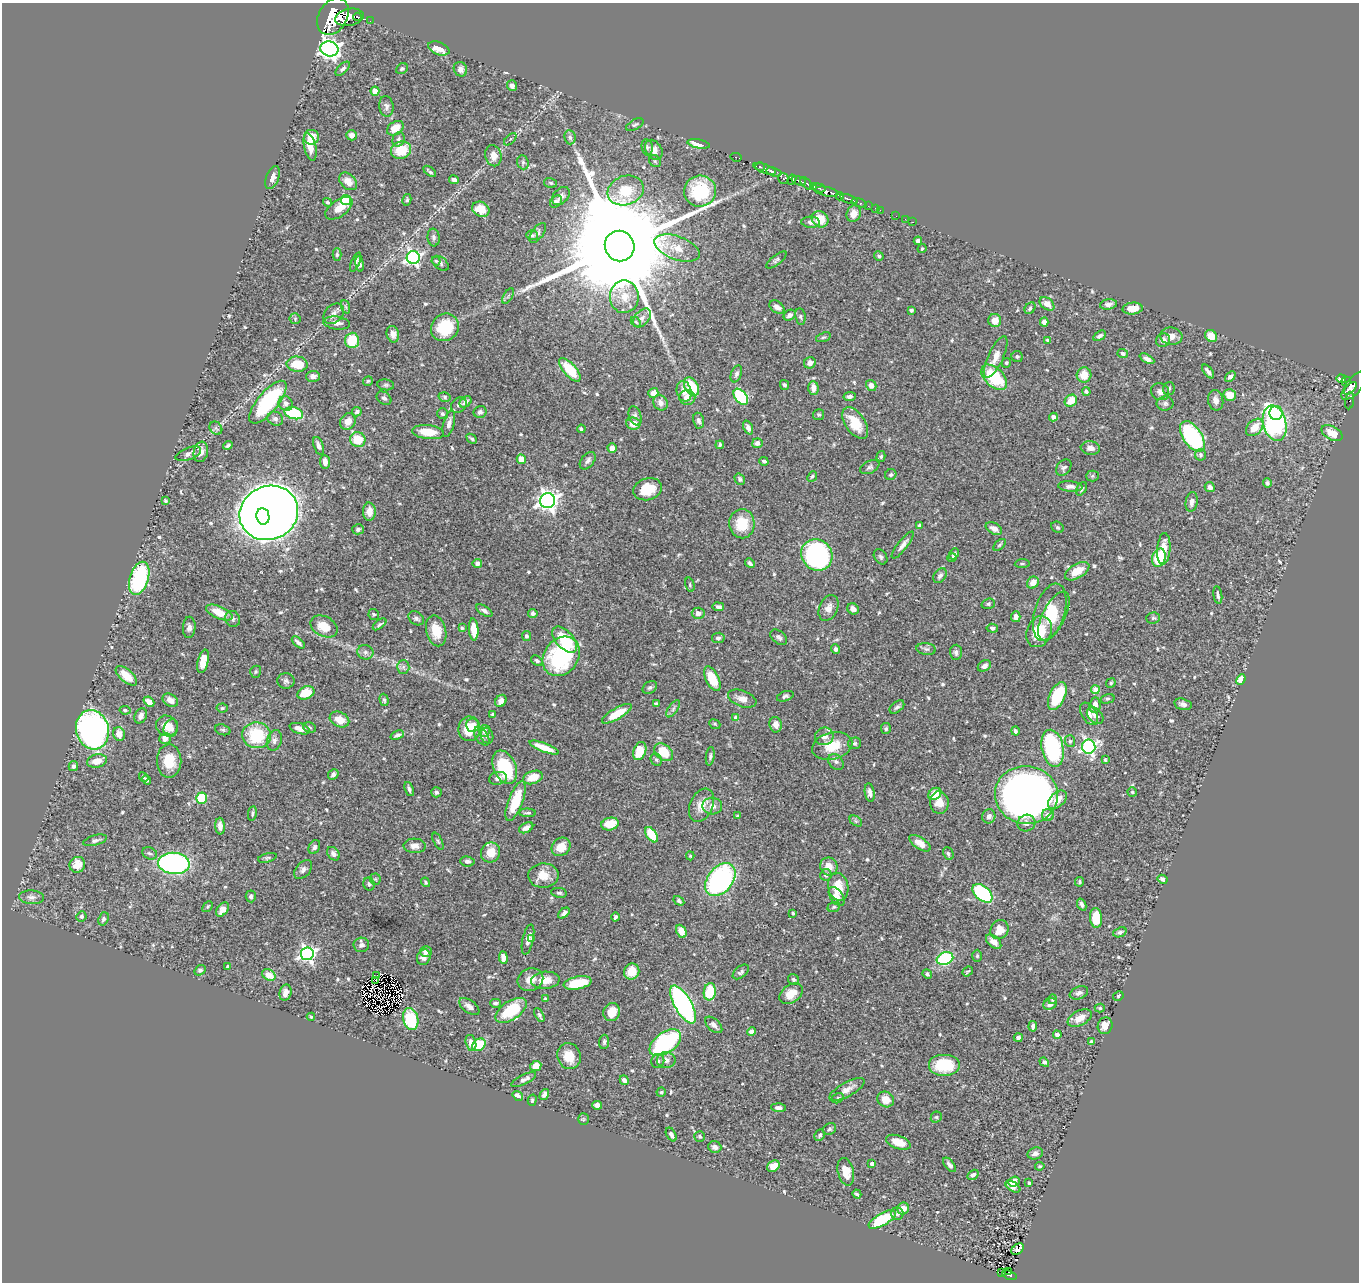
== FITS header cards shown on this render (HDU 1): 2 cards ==
NAXIS1  =                 1357
NAXIS2  =                 1280

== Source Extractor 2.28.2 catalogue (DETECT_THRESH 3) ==
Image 1357 x 1280 px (HDU 1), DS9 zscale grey, 1 PNG px = 1 image px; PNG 1361 x 1284 px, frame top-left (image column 1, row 1280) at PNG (2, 3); each listed source drawn as its Kron ellipse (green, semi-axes under 4 px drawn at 4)
Background 0.504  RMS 0.021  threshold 0.0617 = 3 sigma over >= 5 px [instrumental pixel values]
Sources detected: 608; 3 with non-positive FLUX_AUTO (blend fragments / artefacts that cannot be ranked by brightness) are neither listed nor drawn; of the other 605, the 500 brightest by FLUX_AUTO listed and drawn (105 fainter detections omitted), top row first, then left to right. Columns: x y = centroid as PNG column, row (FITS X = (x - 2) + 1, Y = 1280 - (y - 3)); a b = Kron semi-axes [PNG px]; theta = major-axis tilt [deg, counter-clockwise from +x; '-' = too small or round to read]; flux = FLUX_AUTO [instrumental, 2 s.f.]
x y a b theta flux
333 17 19 14 59 5700
349 17 14 8 11 1500
358 17 4 2 - 150
370 21 2 2 - 3.1
329 49 9 7 -12 900
439 49 11 6 -20 17
343 69 9 4 45 3.7
402 69 6 5 - 2.4
460 69 7 6 - 6.6
512 86 5 5 - 5.3
375 91 4 4 - 27
386 106 10 7 -83 5.3
635 125 9 5 29 2.8
395 128 9 6 34 15
352 135 5 5 - 8.1
311 137 7 7 - 19
570 137 7 5 -83 3.6
399 139 7 6 - 3.8
510 139 7 3 45 1.9
699 144 11 4 -10 22
310 147 14 6 -76 17
647 147 8 5 -80 2.9
401 150 10 8 16 35
654 150 11 8 -56 9.6
493 156 11 8 -77 11
736 157 5 3 - 19
655 161 6 5 - 2.2
523 162 7 5 -70 3.1
760 167 5 3 - 190
765 169 12 4 -20 520
430 171 7 2 -39 2.3
774 172 8 4 -17 440
273 178 12 6 70 7.1
783 178 5 5 - 140
454 180 5 4 - 4.5
792 180 5 3 - 110
348 181 10 7 -44 13
799 181 7 3 -18 140
551 183 6 5 - 2.4
806 183 7 4 -46 140
814 186 4 3 - 86
819 188 6 3 -13 72
626 190 18 14 19 39
700 191 16 15 - 81
827 192 12 4 -11 990
561 196 10 7 47 6.3
840 196 4 3 - 200
849 199 9 3 -20 380
346 200 5 5 - 99
407 200 6 4 79 2.3
327 202 5 4 - 2.3
556 202 7 5 46 4
859 203 8 3 -18 60
868 206 2 2 - 3.8
339 208 15 8 35 15
875 208 2 2 - 3.2
481 209 9 7 -31 23
880 210 2 2 - 2.6
854 214 8 7 - 10
896 216 2 2 - 3.8
820 219 9 7 -41 23
905 219 2 2 - 3.9
811 222 9 5 -3 6.1
913 222 2 2 - 5.1
538 233 11 5 53 4.4
532 235 6 5 - 2.5
434 237 9 6 -84 4.3
918 241 4 4 - 5.7
620 246 15 14 - 85000
677 248 24 12 -20 22
922 249 4 3 - 1.9
337 254 6 4 90 2.3
879 256 5 4 - 2.6
413 258 6 6 - 370
776 260 12 4 39 3.5
436 261 4 4 - 1.9
356 262 10 4 67 3.8
441 263 9 6 -39 3.5
359 264 8 4 -81 3.3
508 296 8 3 59 2.5
624 297 16 14 -90 24
1047 304 8 5 -38 9.4
1108 304 8 5 9 6.3
346 307 7 4 -70 2.4
777 307 8 5 -35 7.3
1030 308 6 5 - 3.2
1133 308 10 6 4 16
911 310 3 3 - 2.3
334 314 12 8 46 7.4
790 315 6 5 - 4.8
800 317 8 5 -81 3
642 318 11 7 49 6.4
295 319 5 5 - 1.9
995 321 7 6 - 13
636 322 6 3 -45 1.9
1044 322 4 4 - 7.7
337 323 13 6 -8 7.9
445 327 14 13 - 54
393 334 8 6 -77 8.7
1100 336 7 4 32 3.5
1171 336 11 8 -7 9
1211 336 6 5 - 19
823 337 8 4 18 2.3
352 340 8 7 - 38
1163 340 7 6 - 6.3
1048 341 4 3 - 6.7
1123 353 5 4 - 3.5
996 357 22 7 64 17
1017 357 6 5 - 2.3
1147 359 8 4 -28 5.4
810 363 6 5 - 8.4
1006 363 5 4 - 2.2
297 364 10 7 -4 33
570 370 14 6 -49 48
1208 371 8 4 -52 5.1
736 374 9 5 68 3.5
1084 375 8 7 - 21
313 376 7 5 1 5.3
994 377 15 9 -44 70
1230 377 6 4 40 5.5
1341 379 5 3 - 72
368 381 5 4 - 1.9
1346 381 5 3 - 35
386 385 8 5 -9 2.6
784 385 5 4 - 3
871 385 6 5 - 8.1
1354 385 18 7 50 460
691 386 10 6 -57 53
813 388 7 5 -88 11
1169 388 6 6 - 3
1350 388 8 3 45 220
684 391 10 7 -76 12
1086 391 4 3 - 2.1
1160 392 9 8 - 6.8
653 393 5 5 - 11
1230 395 6 5 - 20
850 396 6 4 9 4.2
445 397 6 5 - 2.5
687 397 8 7 - 9.8
741 397 9 5 -52 120
384 398 8 6 -36 4
1216 400 10 7 -79 8
1071 401 6 5 - 20
1350 401 8 4 80 24
268 402 26 10 50 110
466 402 7 4 40 5.3
286 403 7 7 - 6.3
660 403 8 7 - 8.1
1165 404 8 7 - 4.4
459 405 8 7 - 5.1
357 412 5 4 - 5.3
480 412 6 6 - 4.1
294 413 9 6 -15 80
1276 413 7 6 - 16
442 414 5 5 - 2.5
819 415 5 5 - 2.5
635 416 10 6 -72 4.5
1053 417 4 4 - 6.9
275 419 8 7 - 4.8
348 421 9 7 53 13
699 421 8 5 -79 4.4
855 423 18 9 -56 34
1275 423 18 11 -76 280
449 424 13 5 75 7.1
633 424 7 6 - 16
1255 427 10 7 45 19
216 428 7 5 -47 3
748 428 7 4 -67 7.1
581 429 4 3 - 2.3
428 432 16 7 -6 26
1332 433 11 6 -28 19
1192 436 17 9 -56 160
472 439 6 3 -44 2.4
358 440 8 7 - 31
757 443 5 5 - 7.4
228 445 5 3 - 2.9
720 445 4 3 - 2.4
319 446 9 5 -71 6
612 448 4 4 - 7.4
1090 448 10 6 -6 6.3
201 452 10 7 79 11
188 454 13 6 21 6.8
1201 455 6 5 - 3.4
881 456 5 4 - 2.4
521 459 5 4 - 16
588 461 10 6 51 5.8
764 461 4 3 - 3.2
325 462 7 5 -83 9
870 467 10 6 25 3.7
1064 468 9 6 50 4
891 474 6 5 - 2.7
812 476 6 4 49 2.2
1092 476 6 5 - 2.2
740 479 6 4 -57 3.1
1267 483 5 3 - 2.6
1070 486 12 5 -4 7
1210 487 5 5 - 4.9
648 489 15 10 17 33
1081 489 7 4 58 2.4
165 501 4 4 - 2.2
548 501 7 7 - 840
1192 502 10 6 81 7.3
369 512 9 6 -88 12
269 513 30 26 26 3200
263 516 8 6 -81 470
742 524 14 12 -87 36
920 525 4 3 - 4.5
1057 527 6 5 - 2.2
994 528 9 5 -28 9.6
358 529 6 5 - 3.6
903 545 16 5 52 7.6
999 545 7 4 43 2
1164 549 16 6 85 20
954 554 6 4 48 3.8
817 555 16 15 - 290
881 557 8 6 -57 3.5
952 558 5 4 - 1.9
1159 558 9 6 74 56
750 563 5 4 - 3.9
477 564 5 4 - 6.2
1022 564 7 3 4 1.9
1077 571 13 7 31 25
940 576 8 5 54 4.5
139 578 17 9 72 140
1033 583 6 5 - 13
690 585 7 4 -74 2
1218 595 9 3 -81 3.2
988 604 7 5 19 2.8
718 607 6 4 -8 4.5
829 608 13 9 66 9.8
853 609 6 5 - 7.2
484 611 9 4 -33 3.9
1050 612 30 15 73 40
219 613 14 6 -23 25
533 613 4 4 - 4.3
698 613 6 5 - 6.9
374 614 5 5 - 2.2
1054 616 27 11 63 29
1016 617 5 4 - 6.7
416 618 8 6 -35 4.1
1153 618 7 5 3 2.5
233 619 8 7 - 3.6
379 624 8 4 38 2.3
324 626 14 10 -27 24
189 627 11 6 87 5.5
462 628 4 3 - 1.9
992 628 6 4 -8 3.6
474 629 11 4 -85 21
436 631 16 10 -77 24
1039 632 16 12 66 45
526 636 5 4 - 3.1
779 637 9 6 -39 4.1
718 638 6 5 - 3.3
565 640 16 8 -47 50
298 642 8 3 -42 4.5
836 649 5 4 - 4.3
926 649 10 6 -7 4.1
365 652 8 7 - 4.7
956 652 7 6 - 4.7
561 656 21 17 54 160
203 661 12 5 76 19
537 661 6 4 -35 2.8
984 666 7 5 31 6.1
403 667 6 6 - 3.7
256 672 6 5 - 2
126 676 13 6 -41 24
712 679 13 6 -65 35
1241 679 5 4 - 13
286 681 8 8 - 4
1111 683 5 4 - 2.1
650 687 8 5 32 3.3
1095 690 4 4 - 22
306 693 9 6 24 31
785 696 8 5 19 3.3
1057 696 15 7 65 76
742 699 15 8 -20 9.8
1107 699 7 4 16 2.5
170 700 8 6 -31 12
384 700 6 4 -74 2.4
501 701 6 5 - 7.8
149 702 6 4 -40 14
656 703 4 3 - 2
1183 704 9 5 -14 5.1
1095 705 8 5 82 9.7
897 707 8 5 38 3.5
222 708 5 4 - 1.9
673 709 10 4 55 3.8
125 710 5 4 - 2.6
493 714 3 3 - 3.1
617 714 17 5 30 29
1089 714 12 7 -57 8.2
1095 715 10 6 -47 8
141 716 8 6 63 6.5
736 718 4 4 - 18
339 719 10 7 -27 18
715 724 6 4 -23 1.9
473 725 7 6 - 9.4
776 725 8 6 -80 9.2
167 726 11 10 - 18
310 727 7 5 -19 2.6
171 728 9 7 69 11
300 729 10 5 -17 11
469 729 12 11 - 30
886 729 5 5 - 2.2
92 730 20 16 -76 420
223 730 8 5 -18 2.5
484 731 6 5 - 5.1
1015 731 4 3 - 2.6
119 734 7 5 -73 12
257 735 14 13 - 67
397 735 7 4 22 3.6
482 736 10 6 -56 4.4
487 736 8 6 -73 5.9
824 736 9 8 - 9.6
165 738 5 5 - 13
274 740 10 7 74 5.7
1070 741 6 5 - 2.5
855 743 6 5 - 2.6
832 746 20 13 14 35
1089 747 7 7 - 350
544 748 15 4 -21 26
1053 748 19 11 -78 180
640 751 9 6 69 34
664 752 10 7 -41 41
710 756 9 4 82 2.8
656 760 6 5 - 2.8
1105 760 4 3 - 2
97 761 10 6 14 14
169 761 17 12 89 30
836 762 9 6 -51 5
73 766 5 4 - 4.8
505 767 17 11 -67 74
333 774 6 4 47 4.9
144 777 5 4 - 2.3
533 777 10 6 18 20
498 778 9 6 12 4.9
147 780 5 3 - 1.9
409 789 7 4 -68 3.2
436 792 5 5 - 4
1132 792 5 4 - 1.8
870 793 9 5 -81 6
935 794 7 5 35 19
1026 795 31 29 -8 1100
201 798 5 5 - 64
1057 800 11 7 43 18
516 801 21 7 70 47
939 803 11 9 -84 17
701 805 17 11 66 17
712 806 10 8 -3 9.7
528 813 8 3 -1 2.6
252 814 7 3 81 2.4
1048 815 6 6 - 8.2
738 816 4 3 - 3
989 816 7 6 - 5.8
856 821 7 4 -35 2.5
1026 823 9 8 - 7.5
610 824 9 6 13 28
220 826 8 5 -86 9
526 828 7 5 26 7.5
652 835 8 5 -56 42
95 840 12 5 15 4.5
438 841 9 4 -64 2.3
920 843 12 5 -34 15
415 846 11 7 -3 8.8
314 847 7 5 61 4.4
561 847 10 8 41 18
150 853 8 6 -24 3.5
491 853 10 9 - 24
333 854 7 5 -52 5.4
948 854 6 5 - 3
690 856 4 4 - 1.9
267 858 9 4 15 2.9
467 861 7 5 -6 4.3
174 863 16 10 -4 290
77 865 8 7 - 19
829 867 9 8 - 16
303 870 11 7 48 5.7
826 875 6 5 - 4.2
543 876 15 12 1 23
375 879 6 5 - 2.1
1163 879 5 4 - 4
720 880 18 12 51 260
426 882 5 4 - 2
1079 882 5 4 - 2.5
369 884 6 5 - 2.8
838 887 14 10 -79 26
559 893 8 4 -7 2.8
983 893 12 7 -41 160
251 896 6 5 - 4.3
837 896 11 6 -56 13
31 897 12 7 -3 5.8
679 901 6 4 -32 2.6
1082 905 6 4 -68 4.4
208 907 6 4 49 2.2
834 907 6 5 - 2.3
223 909 8 5 54 8.4
564 913 7 4 41 3.8
793 913 3 3 - 2
81 916 5 5 - 2.9
615 917 4 3 - 2.9
1096 918 10 6 -86 33
103 919 7 5 68 3.6
999 930 10 8 55 16
681 931 7 5 -64 14
1120 932 7 4 21 3.5
528 939 15 5 77 8.6
532 939 4 3 - 2.6
994 942 9 5 -42 9.8
361 945 8 7 - 4.7
426 952 6 5 - 7.5
307 954 6 6 - 440
977 956 6 5 - 2.3
424 957 8 6 65 8.7
503 958 6 4 -84 9.7
945 959 8 6 23 140
228 966 4 3 - 2.5
200 970 6 5 - 3
967 971 6 3 39 1.9
632 972 8 7 - 20
741 972 9 5 39 4.3
927 974 5 4 - 2.3
269 975 7 5 -32 20
377 975 4 2 - 2.2
530 980 13 11 22 15
545 980 14 8 4 16
793 980 6 5 - 2.8
376 981 3 2 - 1.9
578 983 14 6 12 39
285 992 8 6 74 8.9
710 992 9 6 82 49
1079 993 9 6 22 4.8
791 994 13 9 34 19
1118 996 5 4 - 1.9
545 999 3 3 - 1.8
1053 999 5 4 - 1.9
495 1003 5 4 - 2.9
683 1004 21 8 -60 380
1050 1004 7 5 26 5.1
469 1006 11 6 -37 7.7
1100 1008 5 4 - 2
511 1010 17 9 34 59
612 1012 9 8 - 23
539 1015 7 4 -61 2.6
311 1017 4 4 - 1.8
1080 1018 13 7 26 14
411 1019 11 7 -76 78
714 1025 10 6 -43 6.7
1033 1026 5 3 - 3.4
1105 1026 8 7 - 13
751 1032 4 4 - 5.8
1057 1035 4 3 - 4.2
1018 1037 4 4 - 3.6
604 1042 7 5 83 3.1
1091 1042 4 4 - 3.6
471 1043 8 5 -75 12
665 1043 18 10 36 220
479 1045 7 5 40 49
569 1056 13 11 -71 24
666 1060 9 8 - 7.2
658 1061 7 6 - 4.1
1044 1062 5 4 - 3
944 1065 16 11 0 50
536 1066 6 5 - 16
524 1079 13 5 27 5.9
624 1080 5 4 - 5
847 1090 20 7 29 12
661 1092 4 4 - 2
544 1095 6 4 58 5.2
518 1096 6 4 -36 6.5
838 1098 6 5 - 2.7
886 1099 8 7 - 16
532 1100 6 3 75 2.3
597 1105 5 4 - 9.7
778 1108 7 4 -3 4.3
936 1117 6 5 - 2.4
583 1119 5 5 - 1.9
830 1129 7 5 32 2.9
671 1134 7 4 -60 6.3
820 1135 6 5 - 2.6
700 1136 5 5 - 2.1
898 1142 13 6 -20 21
715 1147 6 5 - 5.5
1035 1153 8 6 18 5.6
872 1164 4 3 - 3.9
950 1165 8 4 -51 4.9
773 1166 7 5 36 21
1040 1166 4 3 - 1.9
846 1172 14 8 -76 18
973 1175 6 4 32 4.5
1014 1182 6 4 22 9.5
1029 1183 3 3 - 2.3
1013 1186 8 4 -33 11
857 1194 5 3 - 2.5
903 1208 6 5 - 14
897 1214 6 6 - 3.5
882 1219 15 6 30 76
1018 1249 7 4 38 3.5
1009 1272 3 2 - 7.5
1001 1273 3 2 - 2.5
1009 1275 7 3 -19 36
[105 fainter detections neither listed nor drawn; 3 non-positive-flux detections neither listed nor drawn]